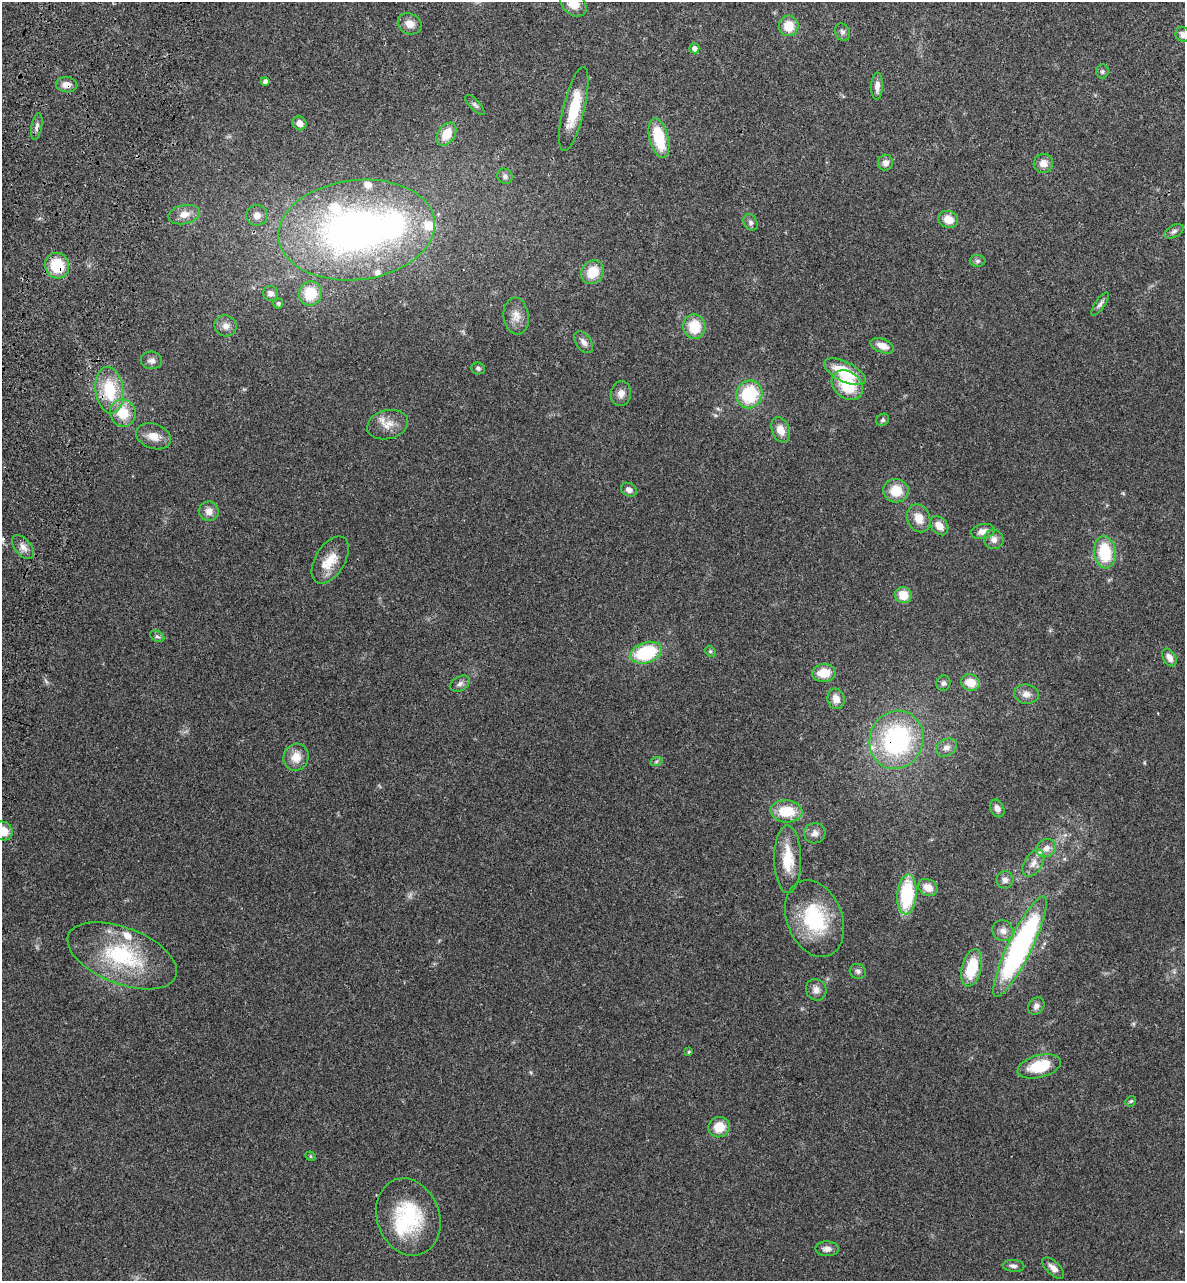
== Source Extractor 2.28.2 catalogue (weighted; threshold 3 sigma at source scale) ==
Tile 11 of 4 x 4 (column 3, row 3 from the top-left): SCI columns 2690-3872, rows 1470-2748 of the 5496 x 5492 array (HDU 1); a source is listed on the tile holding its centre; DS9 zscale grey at full resolution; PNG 1187 x 1283 px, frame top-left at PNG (2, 2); each listed source drawn as its Kron ellipse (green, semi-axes under 4 px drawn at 4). Shown black and unused: <1% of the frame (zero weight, under 3 of 4 exposures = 13% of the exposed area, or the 3 px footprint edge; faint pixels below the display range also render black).
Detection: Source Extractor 2.28.2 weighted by HDU 2 'WHT'; one run over the whole footprint, this tile lists its part. Background 0.0647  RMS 0.0058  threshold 0.0259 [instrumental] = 3 sigma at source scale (4.5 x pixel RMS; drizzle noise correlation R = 1.50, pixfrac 1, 0.05/0.05 arcsec/px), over >= 5 px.
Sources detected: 109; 1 inside a brighter object's white glare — neither listed nor drawn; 7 inside a brighter listed object's ellipse — not listed separately; the other 101 listed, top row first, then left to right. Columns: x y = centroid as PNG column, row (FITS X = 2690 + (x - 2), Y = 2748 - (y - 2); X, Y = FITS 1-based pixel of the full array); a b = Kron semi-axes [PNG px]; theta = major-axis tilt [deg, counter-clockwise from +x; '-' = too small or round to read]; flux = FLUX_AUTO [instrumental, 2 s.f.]
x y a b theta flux
573 3 15 11 -45 8.4
410 24 12 10 -29 4.8
789 26 10 10 - 9.9
842 32 9 7 -62 1.8
1182 34 7 7 - 2.5
694 48 5 5 - 3.1
1102 71 7 6 - 1.2
265 81 4 4 - 2.4
66 85 11 7 -5 4.6
877 86 13 6 88 3.5
475 105 13 5 -47 1.5
574 109 43 10 76 19
299 123 7 6 - 3.4
37 126 14 5 80 1.9
446 134 12 8 57 9.9
659 138 20 9 -76 23
885 163 8 7 - 3.2
1043 163 10 9 - 4.6
505 176 8 7 - 1.9
184 214 16 9 12 5.6
257 215 11 10 - 3.7
948 219 10 8 -23 7.1
750 222 9 6 -60 1.6
357 230 79 50 7 260
1174 231 10 6 29 1.7
978 261 8 6 1 1.3
57 266 13 12 - 19
593 272 12 10 49 12
271 293 7 7 - 2.4
310 293 12 11 - 14
278 303 5 5 - 1
1100 304 14 5 56 1.8
516 316 19 12 -83 6
226 326 11 10 - 3.9
694 327 12 11 - 14
583 342 12 7 -54 2.9
882 346 12 7 -20 5.7
151 360 11 9 -6 2.6
478 368 7 6 - 1.3
845 372 22 9 -27 21
847 385 17 13 -40 19
109 390 23 14 -83 23
621 394 12 10 80 3.7
749 394 14 13 - 29
123 413 13 13 - 13
883 420 7 5 35 1
387 425 21 14 14 7.3
781 430 13 8 -69 5.7
153 436 18 12 -19 6.1
629 490 8 6 -26 3
896 491 12 11 - 10
209 511 10 10 - 4
919 518 14 11 -67 6.6
939 526 10 8 -50 5.2
983 531 12 7 11 4.7
994 539 10 9 - 3.3
23 547 14 8 -50 3.7
1105 552 16 11 -83 23
330 560 26 14 58 12
903 595 8 8 - 8.9
157 636 8 5 -28 1.2
710 651 6 4 -45 0.84
646 653 16 10 18 34
1169 657 9 6 -61 3.4
824 673 12 9 3 10
971 682 9 8 - 9.2
943 683 8 7 - 1.8
460 684 11 7 30 2.1
1026 694 12 9 -5 3.9
836 699 10 8 -76 4.8
896 740 29 26 68 78
946 748 11 8 29 3.2
296 757 13 12 - 7.3
656 762 6 4 20 0.87
997 808 9 6 -63 2.8
786 811 16 11 -5 17
3 831 10 9 - 8.1
815 833 10 10 - 3.2
1046 848 10 8 29 3.6
788 859 34 13 -89 16
1033 863 15 8 58 4.4
1005 880 8 8 - 2.4
928 888 10 8 -31 6
907 894 20 9 85 38
814 919 40 27 -69 40
1003 931 11 10 - 3.4
1020 947 55 12 64 140
122 956 58 28 -21 52
972 968 19 9 76 21
858 971 8 7 - 1.7
816 990 11 10 - 3.4
1036 1006 9 7 53 2.4
689 1052 4 3 - 0.64
1039 1066 22 11 15 19
1131 1101 6 4 42 0.75
719 1127 11 10 - 9.5
311 1156 5 4 - 0.79
408 1217 39 31 -70 41
827 1249 12 7 -1 3
1013 1266 11 6 -6 1.9
1053 1268 13 6 -45 3.2
Overlapping masked pixels (flux is a lower limit): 3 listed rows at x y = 66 85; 57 266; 896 740
Isophote crosses this tile's border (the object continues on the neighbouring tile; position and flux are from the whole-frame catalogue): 3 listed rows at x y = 573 3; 1182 34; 3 831